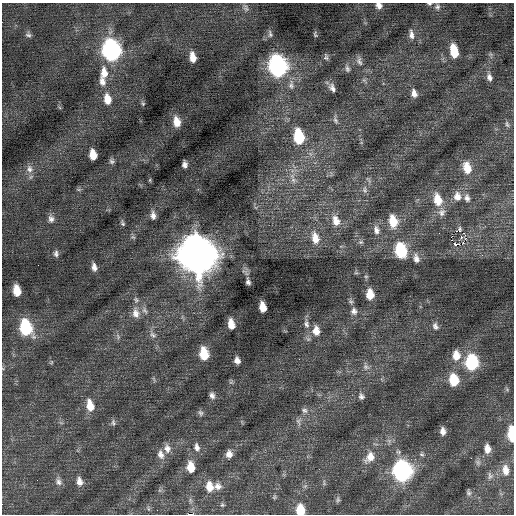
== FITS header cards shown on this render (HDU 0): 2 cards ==
NAXIS1  =                  512 / Axis length
NAXIS2  =                  512 / Axis length

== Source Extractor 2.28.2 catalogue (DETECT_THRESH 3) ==
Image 512 x 512 px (HDU 0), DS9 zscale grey, 1 PNG px = 1 image px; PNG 516 x 516 px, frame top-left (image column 1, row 512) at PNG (2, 3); no overlay
Background 0.0782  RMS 0.77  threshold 2.3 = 3 sigma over >= 5 px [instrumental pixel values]
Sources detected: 116; all 116 listed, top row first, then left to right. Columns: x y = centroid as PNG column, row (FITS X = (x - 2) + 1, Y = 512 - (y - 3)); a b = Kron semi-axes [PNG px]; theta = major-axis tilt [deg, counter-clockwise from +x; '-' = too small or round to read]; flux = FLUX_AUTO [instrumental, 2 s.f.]
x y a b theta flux
429 4 6 4 -8 86
379 6 7 6 - 270
437 7 9 7 -87 160
246 8 10 6 -68 150
270 34 10 5 -78 130
315 34 7 4 -74 78
411 34 13 6 -83 270
28 35 8 6 -21 130
112 50 13 9 -80 16000
454 51 13 7 -79 1100
193 57 9 5 -80 480
326 57 10 6 -76 120
359 61 13 7 -72 240
278 66 13 9 -79 15000
347 69 10 6 -73 160
104 73 16 10 -89 660
489 77 10 7 -72 250
364 80 6 6 - 99
102 82 13 8 -73 340
291 85 15 8 89 370
332 88 12 7 -65 260
414 93 10 7 -76 300
107 99 13 8 -79 600
143 103 7 5 -69 75
335 120 10 6 -68 160
177 122 11 8 -78 570
507 124 10 5 -71 130
299 137 12 7 -79 2500
93 155 9 6 -80 690
112 161 8 6 -85 130
185 164 6 5 - 200
467 168 14 9 -75 810
30 169 11 9 -79 330
150 180 6 4 89 54
293 180 7 6 - 180
365 190 11 6 -84 180
457 196 12 10 -85 450
467 198 11 8 -80 250
437 200 14 9 -76 930
442 212 11 9 66 310
153 215 10 6 -85 250
51 219 10 8 -80 220
336 221 14 9 -74 580
393 221 13 8 -80 1000
122 223 7 5 -74 99
376 230 12 7 -78 270
460 230 5 2 - 160
465 235 3 2 - 1100
133 237 7 4 -43 86
451 237 2 2 - 280
461 237 3 2 - 60
315 238 16 10 -78 710
465 239 4 4 - 81
361 242 6 5 - 100
456 244 5 3 - 16
401 250 12 8 -80 3100
56 254 8 6 88 150
197 255 16 13 -70 130000
416 258 12 7 -77 290
94 267 10 6 -78 260
356 273 6 4 -18 69
248 282 7 5 -76 150
17 291 10 6 -80 800
370 294 10 7 -87 690
136 300 9 7 -58 170
351 301 7 6 - 110
263 307 9 6 -80 600
145 310 12 6 -57 220
354 311 10 8 -77 260
136 313 15 10 -80 450
231 324 9 6 -82 530
306 324 12 7 -80 260
435 326 10 7 -69 200
26 328 13 9 -73 3500
316 331 13 9 -86 530
153 335 11 7 -39 210
118 336 9 4 -68 110
204 354 11 7 -82 1300
456 355 13 10 -86 700
299 359 2 2 - 35
237 360 7 5 -74 250
472 362 11 9 -88 4400
366 367 10 8 -44 240
454 380 11 8 -82 1500
507 389 6 5 - 86
212 395 8 7 - 210
361 396 9 8 - 180
90 406 14 8 -78 730
304 410 9 7 -25 190
200 413 9 6 -68 140
298 421 11 5 -69 160
113 422 9 6 -81 130
443 431 9 6 -88 290
512 434 12 5 -88 1900
197 447 11 7 -79 270
167 448 13 9 -77 350
487 449 10 6 -84 440
161 454 13 9 -70 340
229 454 9 8 - 320
370 457 16 11 53 680
471 458 3 2 - 77
478 462 8 6 -70 140
191 467 11 7 -81 750
505 470 14 8 -82 480
402 471 12 10 -87 15000
490 476 10 7 -79 180
79 481 11 7 -78 310
59 482 11 8 -67 220
217 486 10 9 - 270
209 487 12 9 -80 590
469 493 8 6 -58 110
274 497 5 5 - 71
338 500 8 5 -85 100
222 505 5 5 - 70
300 510 9 7 -84 1100
190 514 3 2 - 2500
At the frame edge (FLAGS 8, measured only in part): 5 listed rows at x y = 429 4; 379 6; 512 434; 300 510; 190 514